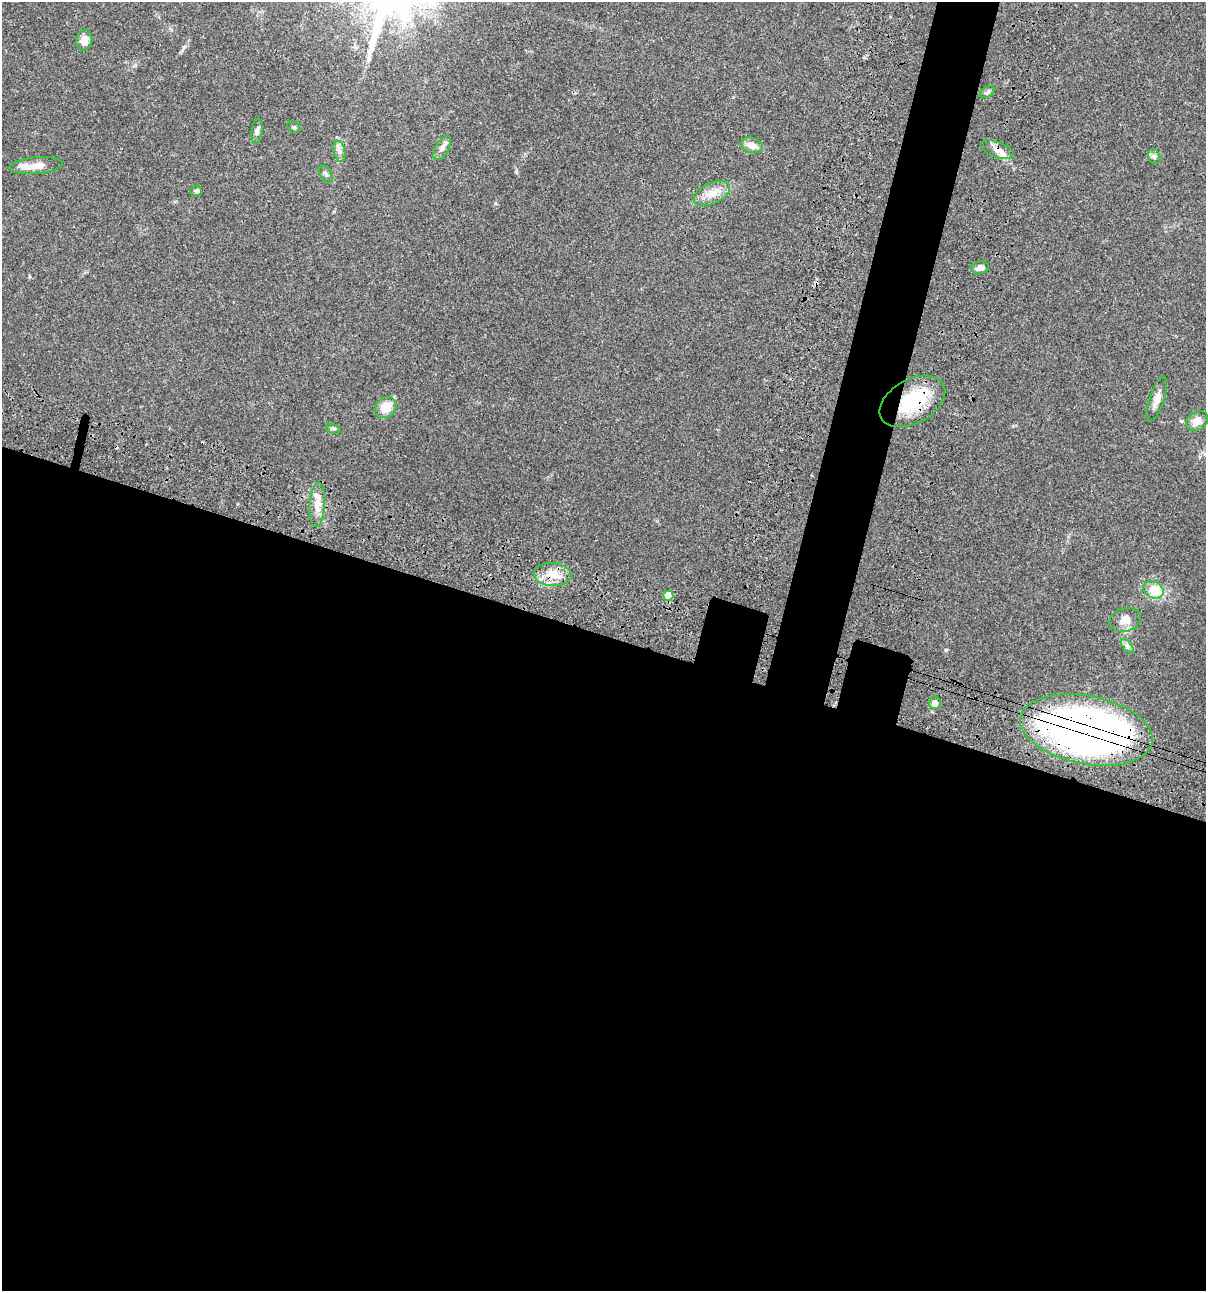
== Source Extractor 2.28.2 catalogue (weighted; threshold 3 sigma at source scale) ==
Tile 14 of 4 x 4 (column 2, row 4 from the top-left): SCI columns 1438-2641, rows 120-1408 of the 5407 x 5392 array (HDU 1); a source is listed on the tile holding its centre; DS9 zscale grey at full resolution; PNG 1208 x 1293 px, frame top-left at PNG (2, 2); each listed source drawn as its Kron ellipse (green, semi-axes under 4 px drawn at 4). Shown black and unused: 54% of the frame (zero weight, under 3 of 4 exposures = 9% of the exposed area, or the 3 px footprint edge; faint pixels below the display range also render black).
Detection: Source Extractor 2.28.2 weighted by HDU 2 'WHT'; one run over the whole footprint, this tile lists its part. Background 0.0474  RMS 0.0055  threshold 0.0247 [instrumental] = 3 sigma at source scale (4.5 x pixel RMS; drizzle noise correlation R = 1.50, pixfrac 1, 0.05/0.05 arcsec/px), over >= 5 px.
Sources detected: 27; all 27 listed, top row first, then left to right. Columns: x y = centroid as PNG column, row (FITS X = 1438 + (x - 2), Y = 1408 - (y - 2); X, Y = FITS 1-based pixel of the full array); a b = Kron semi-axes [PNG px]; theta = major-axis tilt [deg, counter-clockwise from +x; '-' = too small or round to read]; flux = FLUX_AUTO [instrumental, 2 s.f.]
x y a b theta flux
84 40 10 8 75 3.7
987 92 8 5 32 1.1
294 127 7 5 -33 0.94
257 131 12 5 83 1.6
752 145 11 7 -16 4.8
442 148 13 6 60 2.4
997 150 17 7 -20 4.1
339 151 10 6 -76 2.2
1154 157 8 6 -70 1.3
36 166 26 8 5 7
326 174 9 5 -59 1.3
196 191 6 5 - 1.3
712 194 19 10 24 6.5
980 268 9 6 7 2.5
1157 399 23 7 72 4.4
912 401 35 22 29 28
386 408 11 9 45 8
1197 421 12 8 32 5.3
333 429 7 4 -19 0.9
317 505 22 7 86 5.7
552 574 19 11 -5 8.1
1153 590 10 8 -29 12
668 596 5 5 - 11
1125 620 16 11 17 5.4
1127 646 8 4 -53 1.4
935 703 6 6 - 3.1
1086 730 67 34 -11 310
Overlapping masked pixels (flux is a lower limit): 4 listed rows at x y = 997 150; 912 401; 552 574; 1086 730
Unlisted compact peaks at least as high as the median listed source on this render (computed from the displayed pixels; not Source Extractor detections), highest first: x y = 946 650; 495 203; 184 47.